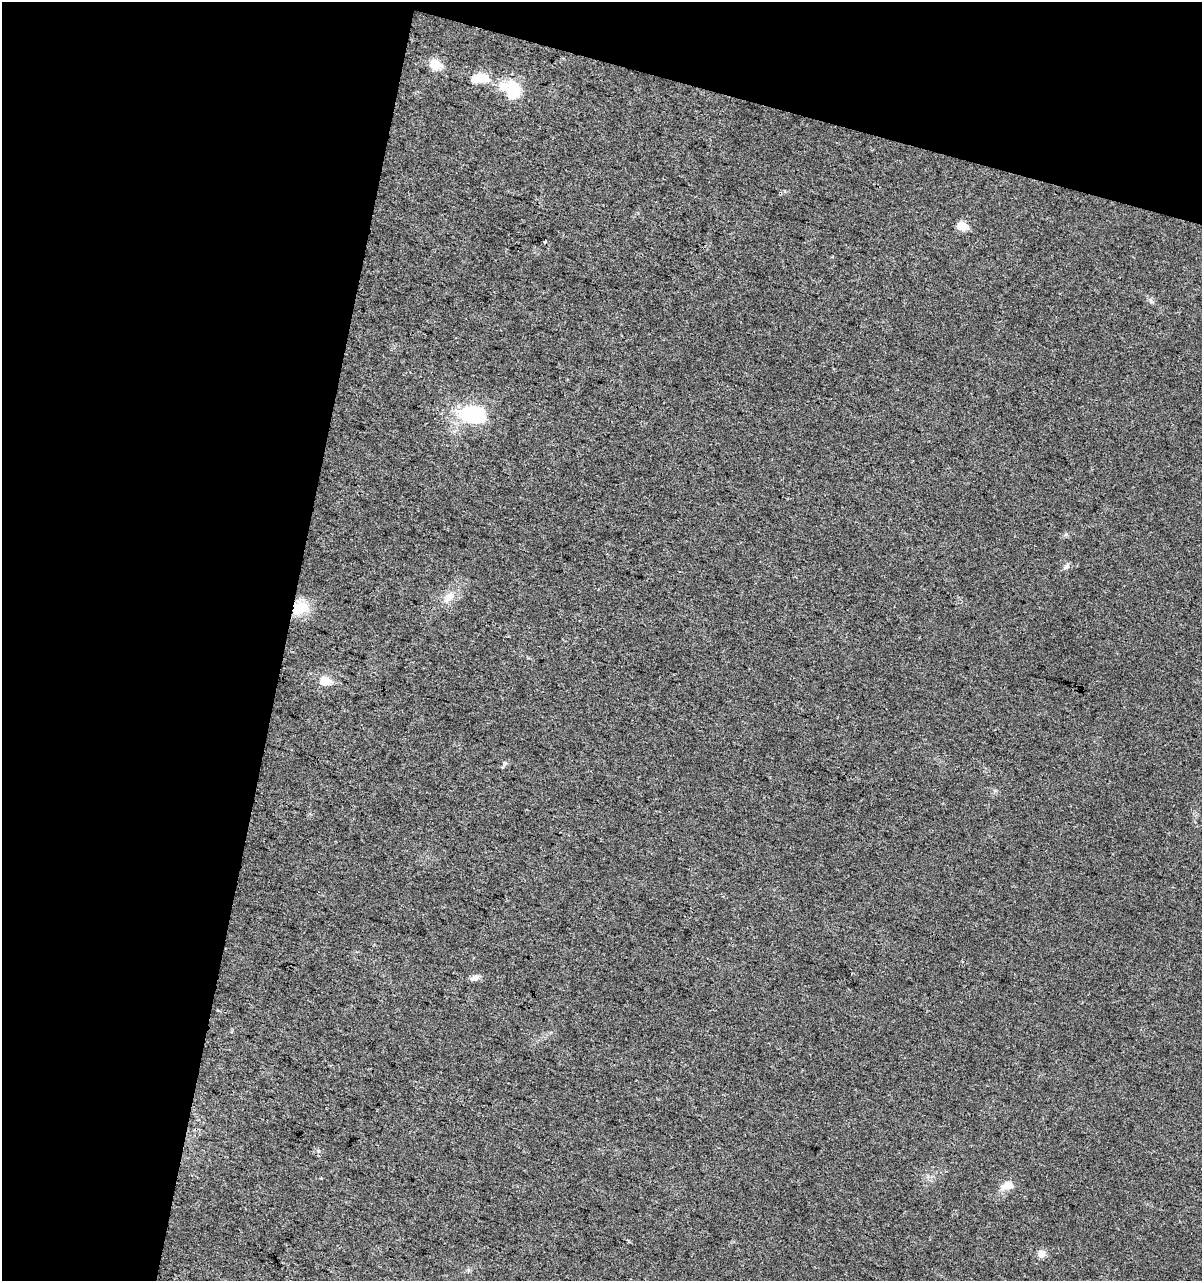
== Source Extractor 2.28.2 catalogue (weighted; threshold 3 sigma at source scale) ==
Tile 1 of 2 x 2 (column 1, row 1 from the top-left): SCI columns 129-1328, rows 1280-2558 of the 2640 x 2558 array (HDU 1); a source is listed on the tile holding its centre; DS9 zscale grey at full resolution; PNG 1204 x 1283 px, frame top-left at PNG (2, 2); no overlay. Shown black and unused: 30% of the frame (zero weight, under 3 of 4 exposures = <1% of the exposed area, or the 3 px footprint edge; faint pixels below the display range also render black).
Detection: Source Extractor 2.28.2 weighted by HDU 2 'WHT'; one run over the whole footprint, this tile lists its part. Background 0.0181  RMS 0.0043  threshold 0.0194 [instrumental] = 3 sigma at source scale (4.5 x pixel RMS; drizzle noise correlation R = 1.50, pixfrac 1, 0.0396/0.0396 arcsec/px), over >= 5 px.
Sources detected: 17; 2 inside a brighter object's white glare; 1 cosmic-ray / hot-pixel residue — not listed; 1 inside a brighter listed object's ellipse — not listed separately; the other 13 listed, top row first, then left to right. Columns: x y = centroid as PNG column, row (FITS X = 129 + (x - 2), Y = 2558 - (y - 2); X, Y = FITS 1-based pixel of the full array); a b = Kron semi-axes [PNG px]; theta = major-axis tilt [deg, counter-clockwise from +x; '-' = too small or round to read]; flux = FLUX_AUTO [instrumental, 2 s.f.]
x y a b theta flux
435 64 14 12 -60 5.4
482 78 20 12 -11 7.7
512 94 16 13 34 8.9
962 226 5 5 - 17
472 414 20 14 -10 34
1066 566 8 5 49 1.2
449 597 18 10 38 5
300 608 20 15 28 11
325 681 10 7 -17 7.1
504 763 7 4 -89 0.73
474 978 11 7 23 1.7
1007 1185 17 10 9 4
1041 1254 10 9 - 2.5
Overlapping masked pixels (flux is a lower limit): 1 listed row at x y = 300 608
Unlisted compact peaks at least as high as the median listed source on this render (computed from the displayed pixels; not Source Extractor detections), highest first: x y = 1066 534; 1151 301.